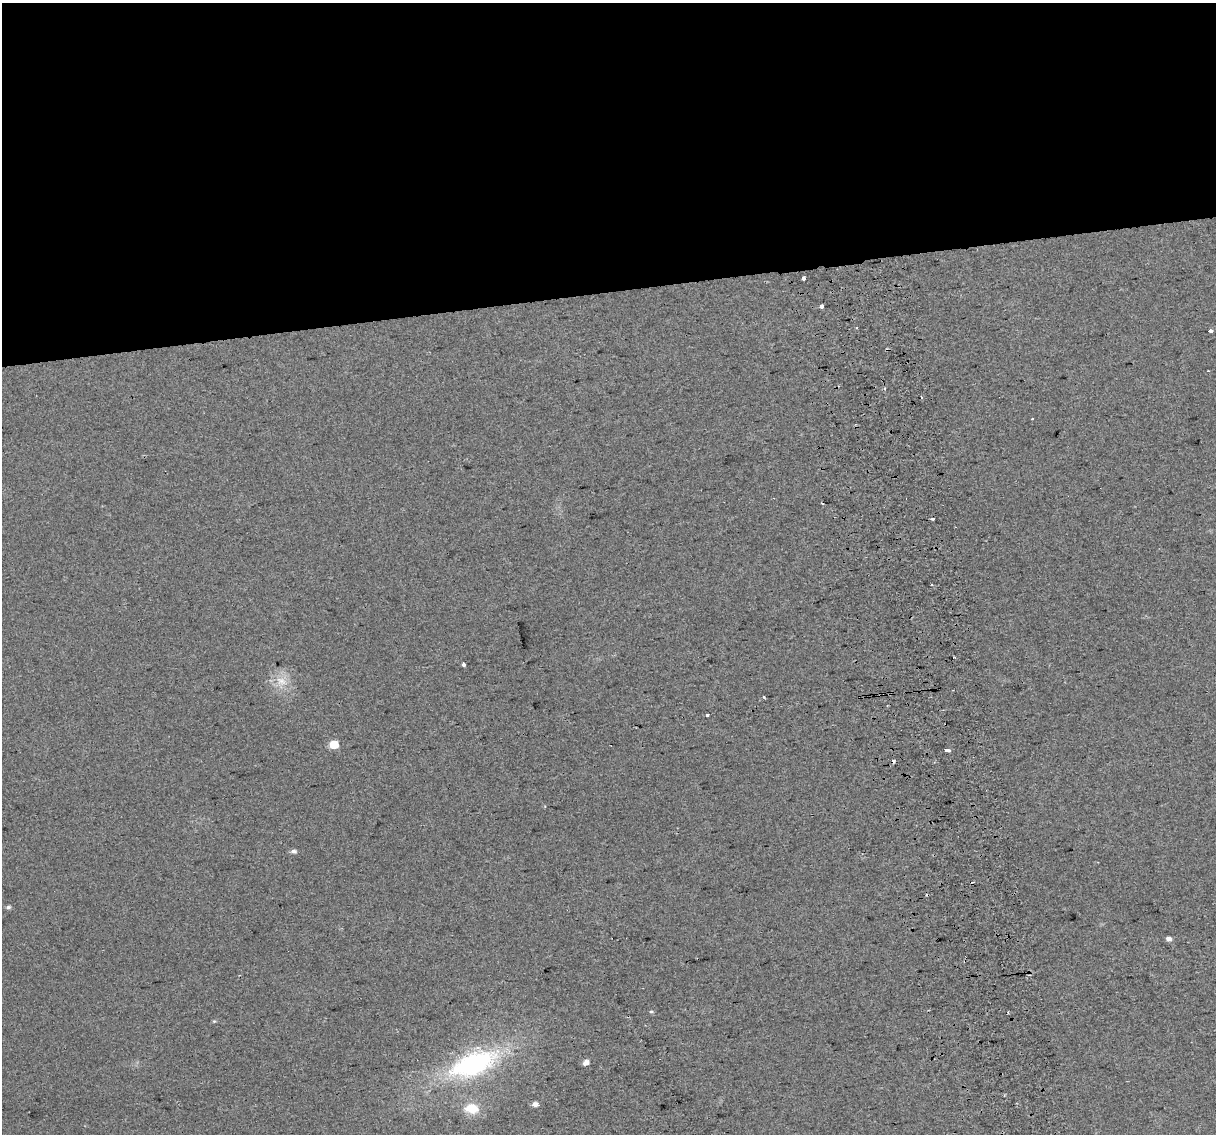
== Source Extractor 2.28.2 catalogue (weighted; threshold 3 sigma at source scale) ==
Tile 2 of 4 x 4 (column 2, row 1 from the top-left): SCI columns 1256-2469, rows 3475-4606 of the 4939 x 4638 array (HDU 1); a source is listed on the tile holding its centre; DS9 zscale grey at full resolution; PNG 1218 x 1136 px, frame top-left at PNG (2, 3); no overlay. Shown black and unused: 26% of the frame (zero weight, under 2 of 3 exposures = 2% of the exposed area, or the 3 px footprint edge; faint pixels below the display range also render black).
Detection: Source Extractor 2.28.2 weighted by HDU 2 'WHT'; one run over the whole footprint, this tile lists its part. Background 0.0216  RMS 0.0096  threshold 0.0433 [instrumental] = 3 sigma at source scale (4.5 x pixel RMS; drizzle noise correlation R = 1.50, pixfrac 1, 0.0396/0.0396 arcsec/px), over >= 5 px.
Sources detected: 28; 9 cosmic-ray / hot-pixel residue — not listed; the other 19 listed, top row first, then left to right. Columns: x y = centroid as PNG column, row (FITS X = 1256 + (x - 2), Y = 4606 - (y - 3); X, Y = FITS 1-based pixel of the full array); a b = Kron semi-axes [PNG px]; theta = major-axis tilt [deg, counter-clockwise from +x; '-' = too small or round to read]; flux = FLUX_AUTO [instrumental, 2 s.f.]
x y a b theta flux
804 278 3 3 - 7.9
821 306 4 3 - 4.9
1210 331 4 3 - 9.7
921 397 3 3 - 4.4
954 657 3 2 - 0.93
464 664 4 3 - 7.1
281 681 17 10 -28 12
706 716 3 3 - 6.4
334 744 6 5 - 27
946 750 4 3 - 14
293 851 6 5 - 2.9
8 907 6 5 - 2
1169 939 5 5 - 4.2
651 1012 5 3 - 1.1
586 1062 5 4 - 6.2
473 1064 52 23 22 150
1004 1096 3 3 - 1.2
535 1104 6 5 - 4.7
471 1108 19 13 -7 18